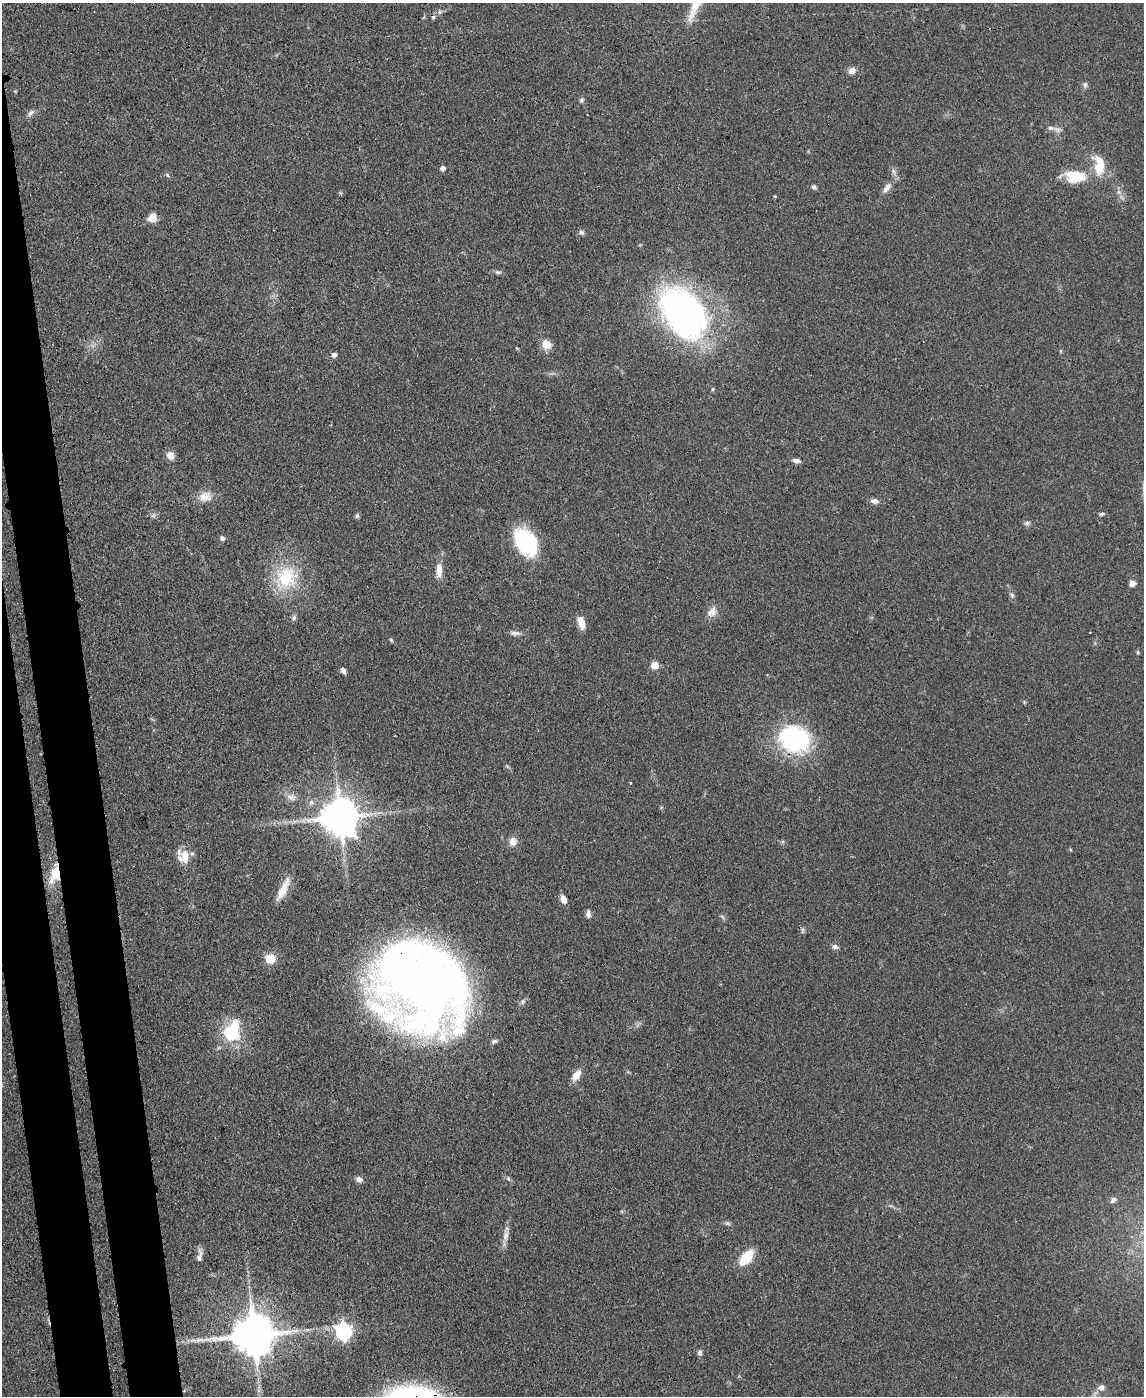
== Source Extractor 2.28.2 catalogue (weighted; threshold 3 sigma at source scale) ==
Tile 7 of 4 x 3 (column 3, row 2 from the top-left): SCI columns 2359-3500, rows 1593-2986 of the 4715 x 4692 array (HDU 1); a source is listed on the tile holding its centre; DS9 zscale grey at full resolution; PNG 1146 x 1398 px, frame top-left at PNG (2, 3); no overlay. Shown black and unused: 6% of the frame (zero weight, under 3 of 4 exposures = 9% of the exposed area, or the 3 px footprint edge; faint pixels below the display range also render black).
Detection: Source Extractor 2.28.2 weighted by HDU 2 'WHT'; one run over the whole footprint, this tile lists its part. Background 0.081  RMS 0.0043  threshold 0.0196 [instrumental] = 3 sigma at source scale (4.5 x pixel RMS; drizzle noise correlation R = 1.50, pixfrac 1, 0.05/0.05 arcsec/px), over >= 5 px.
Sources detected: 73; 1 cosmic-ray / hot-pixel residue — not listed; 1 inside a brighter listed object's ellipse — not listed separately; the other 71 listed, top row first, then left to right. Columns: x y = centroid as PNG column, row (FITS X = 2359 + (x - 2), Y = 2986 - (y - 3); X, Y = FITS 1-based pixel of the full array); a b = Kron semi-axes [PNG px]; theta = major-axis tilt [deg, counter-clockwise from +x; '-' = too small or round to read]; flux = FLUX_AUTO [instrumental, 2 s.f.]
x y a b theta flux
439 12 6 4 89 0.73
852 71 10 8 41 2.1
1085 85 9 5 80 1.2
581 100 7 5 35 0.87
31 113 11 5 45 1.5
1051 128 11 7 -9 2
1099 167 15 11 84 9.9
443 168 5 4 - 2.1
167 175 6 3 -70 0.61
1075 176 29 16 -3 12
814 187 6 5 - 1.1
887 188 18 7 51 3.1
775 196 5 3 - 0.36
152 218 10 9 - 4
581 232 8 6 -11 1.1
497 272 9 5 -4 1.1
684 314 45 30 -51 190
546 344 12 10 -49 4.3
517 348 5 3 - 0.34
334 355 6 6 - 1.4
170 456 9 8 - 3.2
796 460 10 5 -11 1.6
205 496 18 13 8 5
875 501 10 7 -10 2.1
1102 514 6 4 3 0.86
357 516 6 5 - 0.82
1027 523 9 5 1 1.1
222 538 5 4 - 1.4
526 542 24 18 -55 43
439 570 21 8 89 4.6
286 577 34 31 55 24
1132 583 6 5 - 2.7
1012 595 8 6 -68 1.2
712 612 14 10 52 3.5
294 617 8 6 75 1.1
581 623 14 7 -75 4.4
515 633 14 5 0 1.8
391 640 6 4 -46 0.55
1138 652 6 4 -90 0.51
655 665 8 8 - 3.5
343 671 7 5 -56 1.7
794 739 30 25 -28 57
507 766 6 4 -19 0.57
630 783 3 3 - 0.42
291 797 14 8 -16 2.8
340 817 11 10 - 1300
513 841 11 10 - 3.2
184 857 17 15 70 6.3
55 874 23 10 73 11
283 890 29 8 63 7
564 899 8 6 -67 3.3
588 914 10 6 -89 1.6
722 917 8 3 -45 0.73
802 930 8 4 82 0.84
835 947 9 6 -21 1.4
270 959 10 9 - 7
421 986 68 57 -37 630
232 1031 28 19 69 21
494 1041 8 5 15 1.1
576 1075 14 8 52 4.1
508 1178 6 4 -46 0.69
359 1179 8 7 - 1.7
1113 1200 9 6 48 1.3
727 1223 8 4 -31 0.9
506 1235 16 7 78 3.1
746 1257 22 12 49 10
199 1258 19 7 86 2.3
343 1331 7 7 - 150
254 1335 13 12 - 1500
700 1353 7 6 - 1.2
1101 1387 8 7 - 1.9
Overlapping masked pixels (flux is a lower limit): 3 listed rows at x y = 794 739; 55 874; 421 986